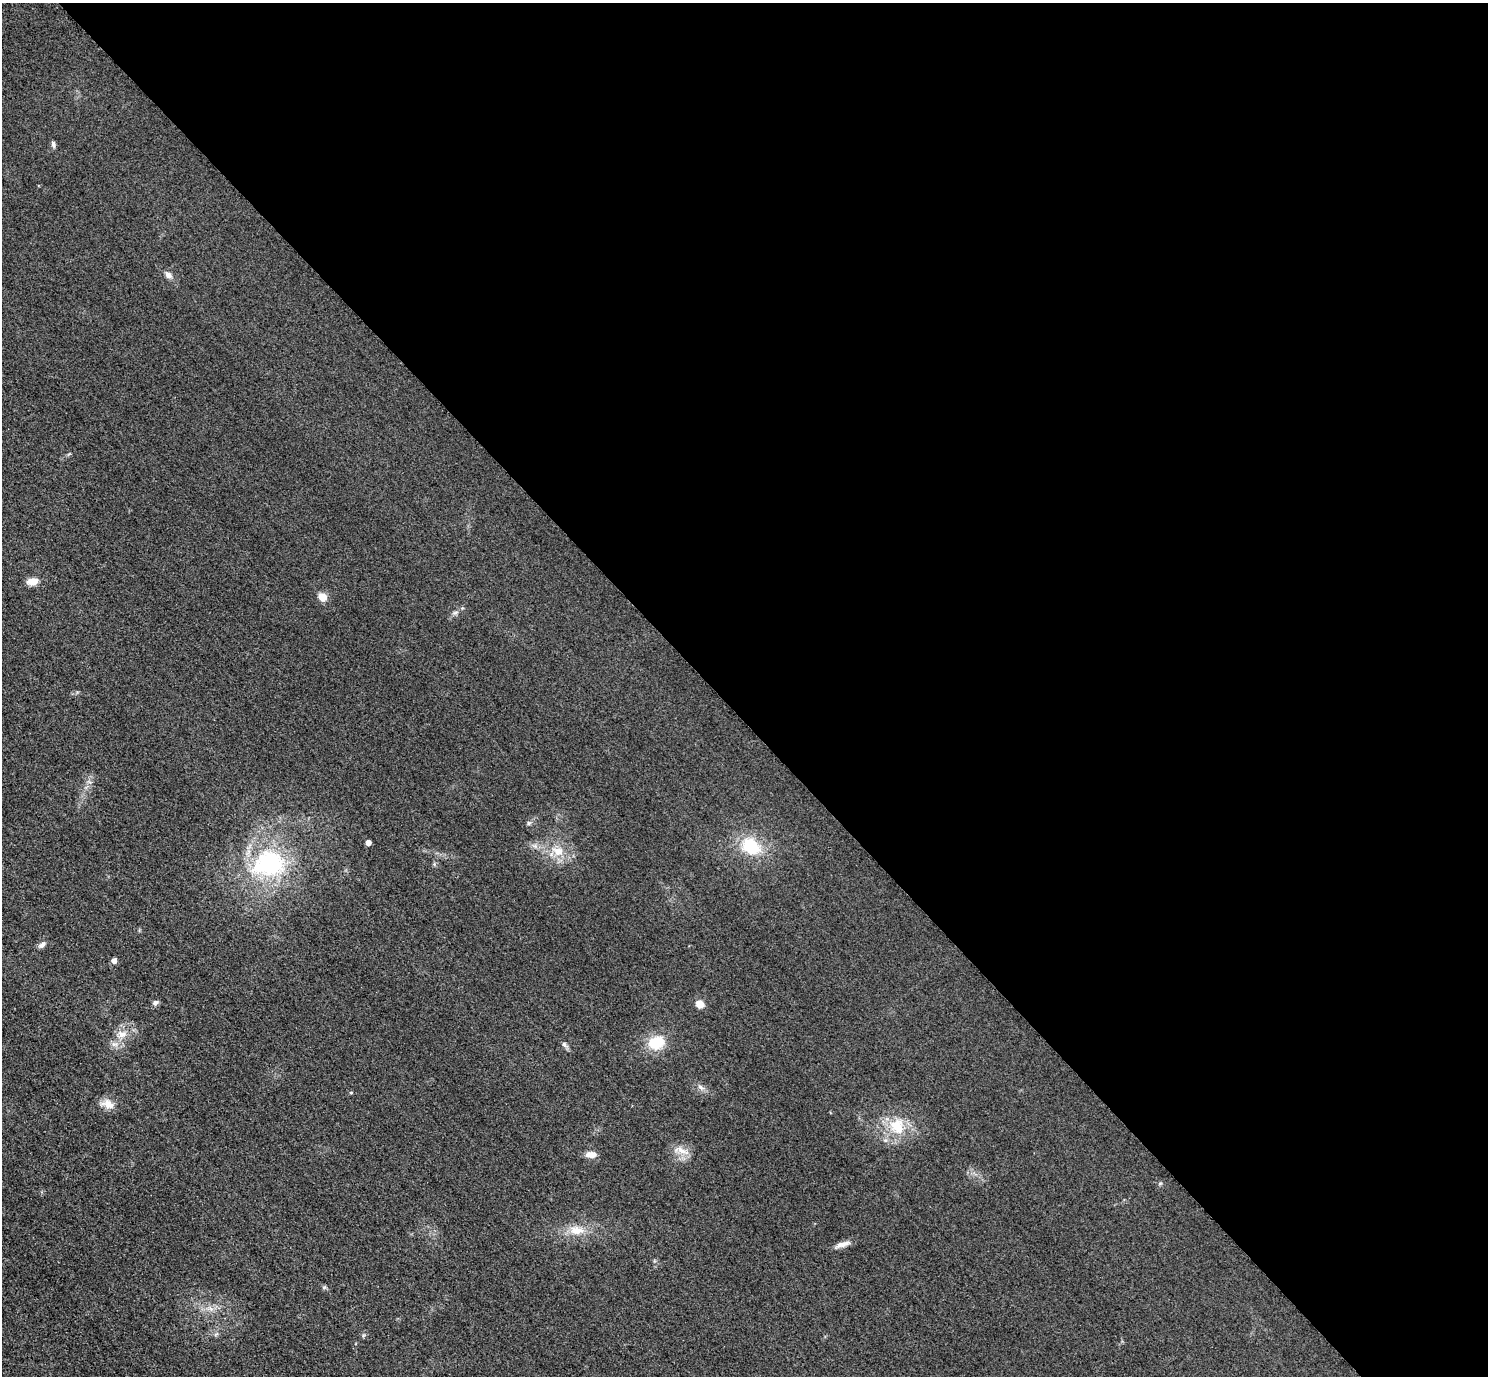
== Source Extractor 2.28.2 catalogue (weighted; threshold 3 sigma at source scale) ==
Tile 8 of 4 x 4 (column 4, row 2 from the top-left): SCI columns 4490-5975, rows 2930-4303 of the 6005 x 6003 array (HDU 1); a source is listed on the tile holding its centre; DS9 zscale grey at full resolution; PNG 1490 x 1378 px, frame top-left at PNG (2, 3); no overlay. Shown black and unused: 52% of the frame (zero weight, under 3 of 4 exposures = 3% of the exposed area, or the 3 px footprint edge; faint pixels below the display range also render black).
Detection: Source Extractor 2.28.2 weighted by HDU 2 'WHT'; one run over the whole footprint, this tile lists its part. Background 0.052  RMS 0.016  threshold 0.0723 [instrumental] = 3 sigma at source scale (4.5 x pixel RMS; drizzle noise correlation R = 1.50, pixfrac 1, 0.05/0.05 arcsec/px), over >= 5 px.
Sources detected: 27; all 27 listed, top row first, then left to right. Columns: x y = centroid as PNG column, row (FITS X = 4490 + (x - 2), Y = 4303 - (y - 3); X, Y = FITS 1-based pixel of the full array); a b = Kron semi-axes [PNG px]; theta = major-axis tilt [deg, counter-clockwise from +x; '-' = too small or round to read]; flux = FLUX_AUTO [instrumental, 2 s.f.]
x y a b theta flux
53 144 9 5 -79 4
168 275 10 8 -33 6.7
32 581 14 8 7 14
322 597 5 5 - 50
529 823 6 5 - 2.8
368 842 4 4 - 10
751 846 22 17 -31 68
558 851 17 12 -20 26
269 864 47 36 7 190
42 945 10 6 36 5.7
114 960 5 4 - 9.8
155 1002 7 5 14 4.7
700 1004 7 7 - 17
122 1034 12 9 -12 13
656 1042 16 12 20 50
114 1044 10 5 0 6.3
564 1044 8 6 -59 4.1
701 1087 10 6 -32 6.1
108 1104 17 11 -21 16
897 1126 23 20 -66 49
682 1150 24 7 -21 13
591 1155 12 7 0 12
1160 1183 6 4 18 2
577 1230 21 11 -6 25
843 1244 20 6 16 11
324 1287 6 5 - 2.4
211 1309 7 4 -19 4.5